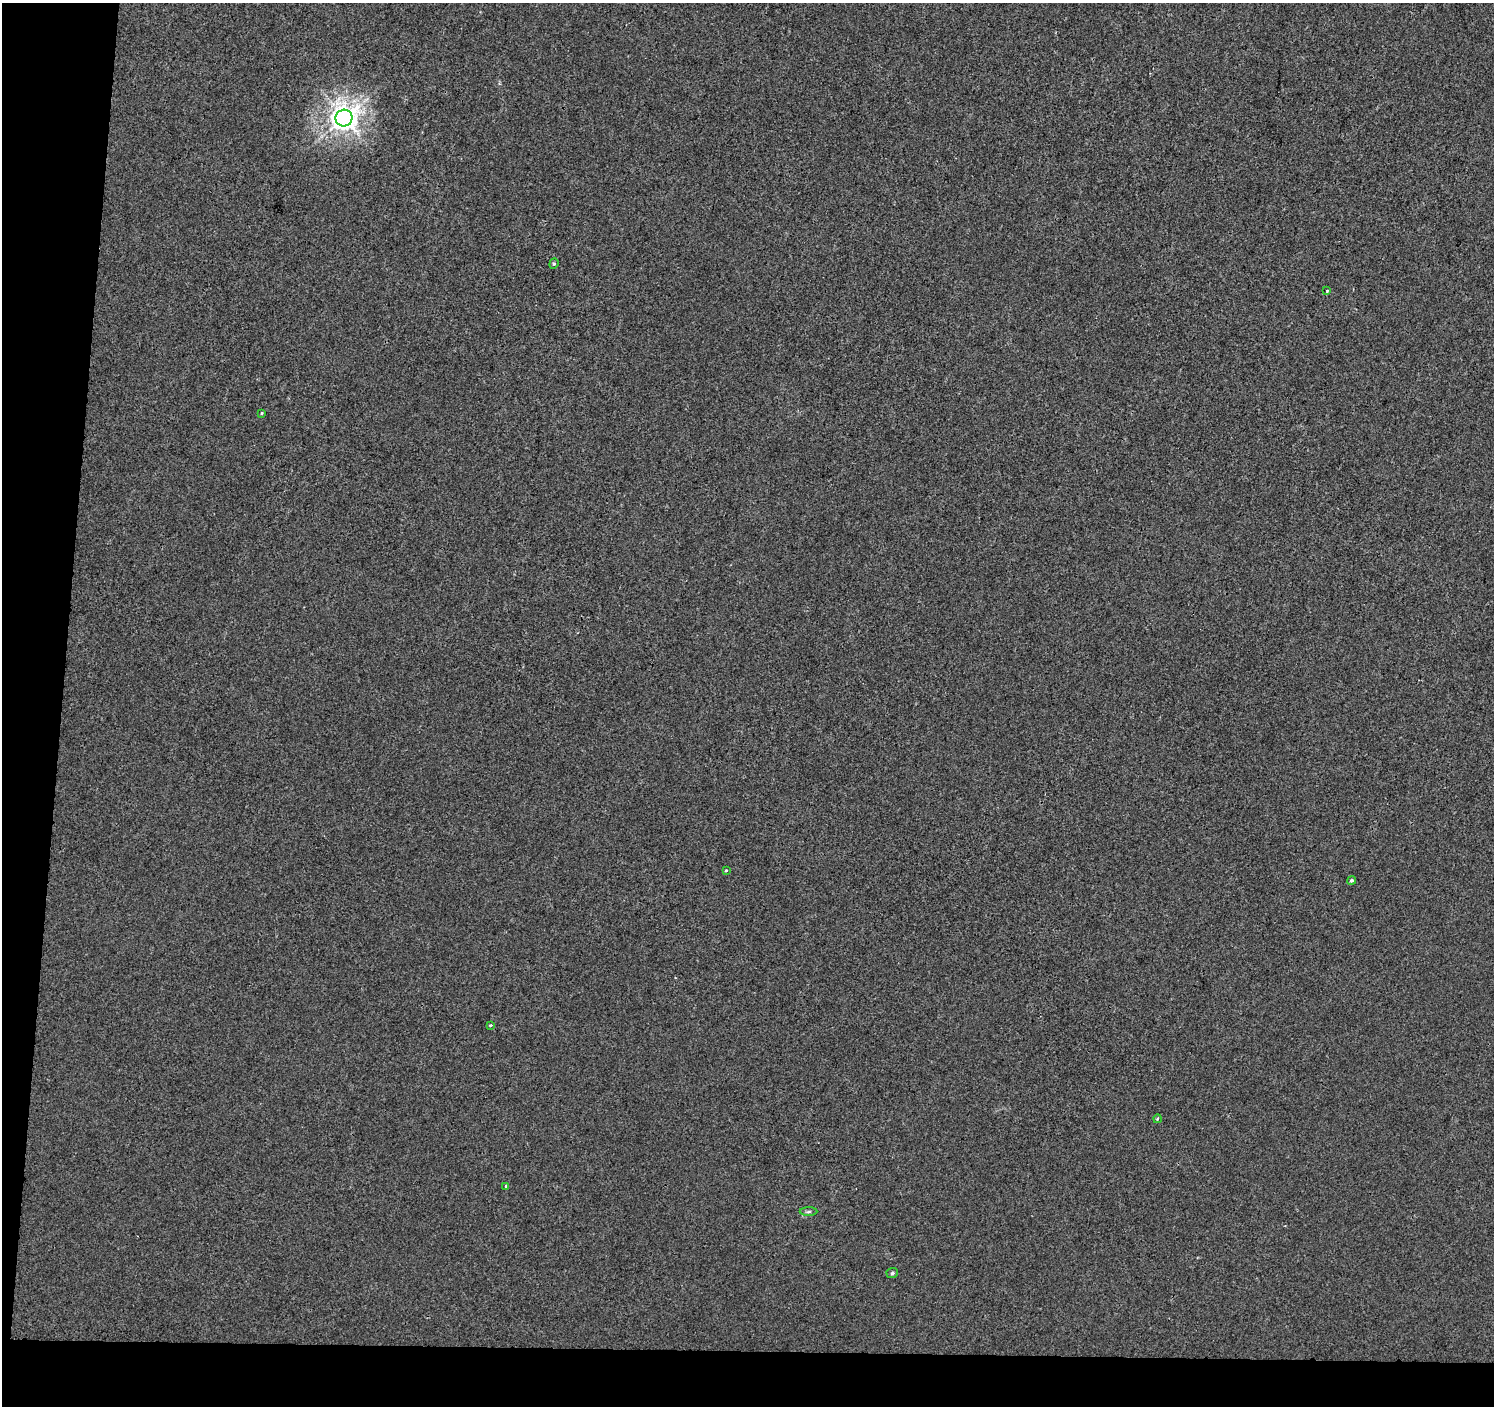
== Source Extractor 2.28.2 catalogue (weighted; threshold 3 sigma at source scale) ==
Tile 7 of 3 x 3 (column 1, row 3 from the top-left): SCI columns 7-1498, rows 283-1686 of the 4483 x 4722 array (HDU 1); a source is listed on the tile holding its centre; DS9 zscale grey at full resolution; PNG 1496 x 1408 px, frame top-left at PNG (2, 3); each listed source drawn as its Kron ellipse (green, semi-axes under 4 px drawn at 4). Shown black and unused: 8% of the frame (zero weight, under 2 of 3 exposures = <1% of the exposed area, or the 3 px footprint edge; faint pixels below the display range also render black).
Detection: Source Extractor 2.28.2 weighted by HDU 2 'WHT'; one run over the whole footprint, this tile lists its part. Background 0.00108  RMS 0.0048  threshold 0.0214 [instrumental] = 3 sigma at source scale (4.5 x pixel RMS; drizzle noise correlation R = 1.50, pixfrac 1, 0.0396/0.0396 arcsec/px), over >= 5 px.
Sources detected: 11; all 11 listed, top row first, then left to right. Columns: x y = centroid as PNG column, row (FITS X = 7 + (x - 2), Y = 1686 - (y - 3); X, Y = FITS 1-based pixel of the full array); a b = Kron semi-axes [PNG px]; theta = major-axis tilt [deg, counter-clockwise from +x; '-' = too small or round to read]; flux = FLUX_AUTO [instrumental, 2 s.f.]
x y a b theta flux
344 118 8 8 - 490
554 264 5 4 - 0.65
1327 291 3 3 - 0.62
261 413 3 3 - 1.1
726 870 3 3 - 0.55
1351 881 4 4 - 1.1
490 1025 4 3 - 0.88
1157 1119 4 3 - 0.45
506 1187 4 3 - 2.8
809 1212 9 4 1 0.92
892 1273 6 5 - 0.8